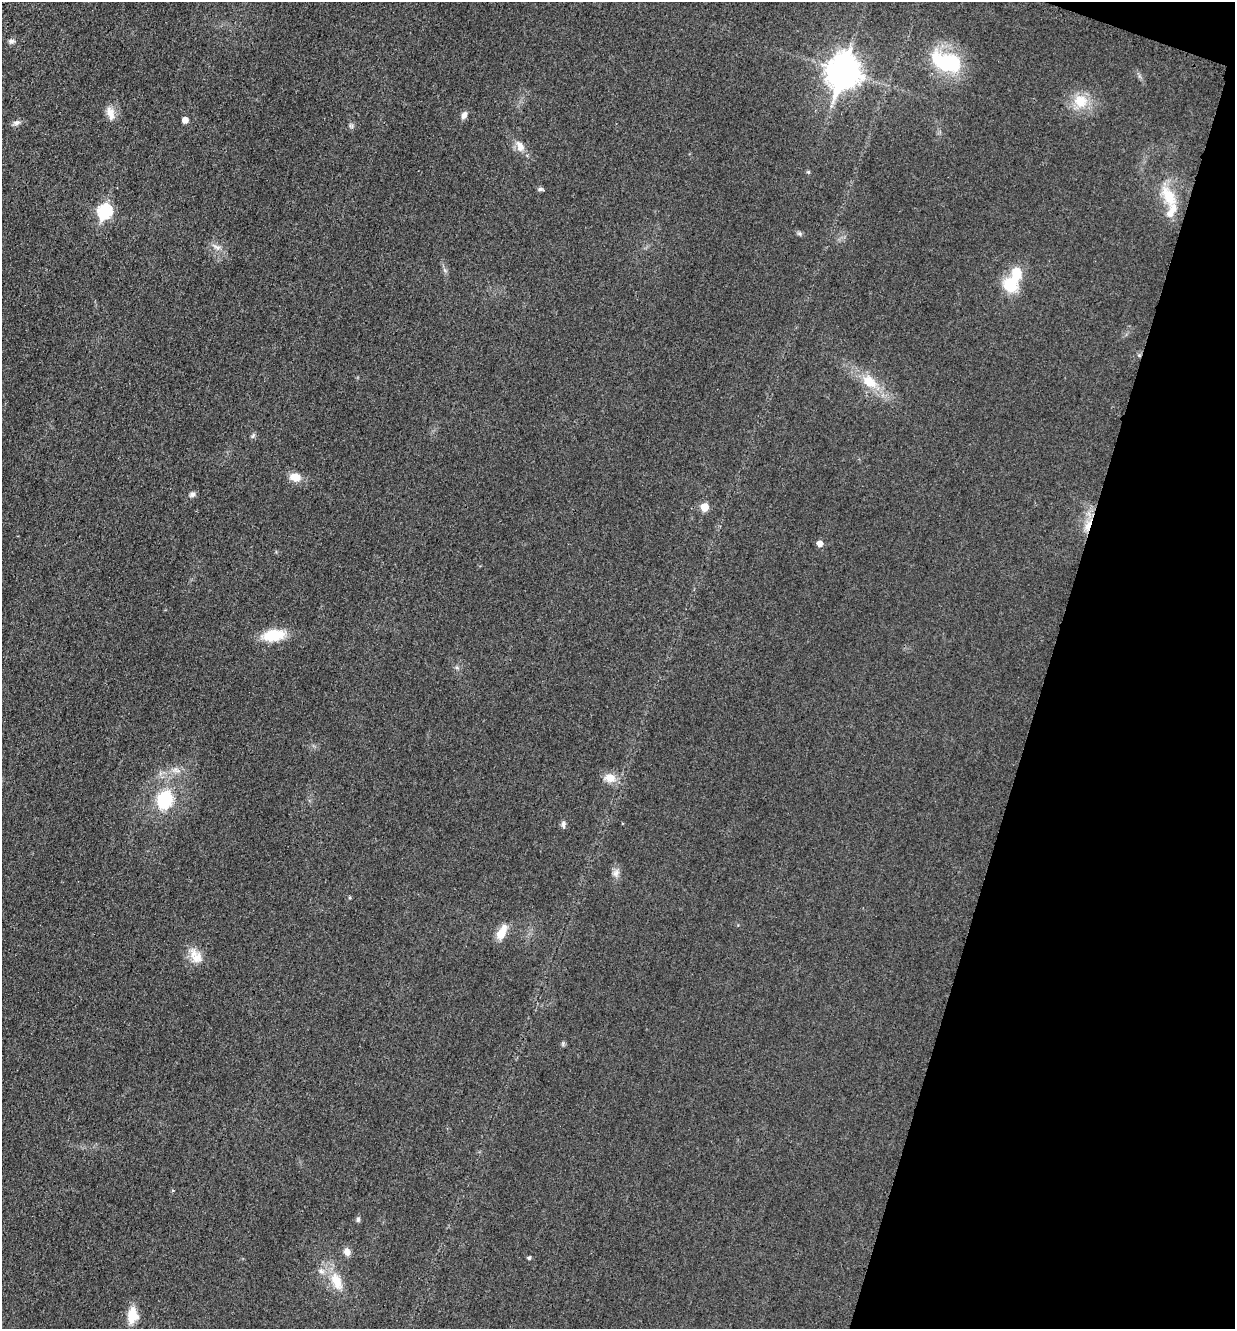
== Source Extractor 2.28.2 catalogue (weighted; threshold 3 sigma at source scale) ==
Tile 8 of 4 x 4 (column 4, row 2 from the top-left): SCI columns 3976-5208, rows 2676-4002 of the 5358 x 5347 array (HDU 1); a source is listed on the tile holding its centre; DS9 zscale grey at full resolution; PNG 1237 x 1331 px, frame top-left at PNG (2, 2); no overlay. Shown black and unused: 15% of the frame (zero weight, under 3 of 4 exposures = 2% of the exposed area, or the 3 px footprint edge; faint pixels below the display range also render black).
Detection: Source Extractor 2.28.2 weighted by HDU 2 'WHT'; one run over the whole footprint, this tile lists its part. Background 0.0415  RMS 0.0062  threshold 0.0281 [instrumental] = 3 sigma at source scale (4.5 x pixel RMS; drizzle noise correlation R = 1.50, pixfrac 1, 0.05/0.05 arcsec/px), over >= 5 px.
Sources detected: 38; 1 inside a brighter object's white glare — not listed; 2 inside a brighter listed object's ellipse — not listed separately; the other 35 listed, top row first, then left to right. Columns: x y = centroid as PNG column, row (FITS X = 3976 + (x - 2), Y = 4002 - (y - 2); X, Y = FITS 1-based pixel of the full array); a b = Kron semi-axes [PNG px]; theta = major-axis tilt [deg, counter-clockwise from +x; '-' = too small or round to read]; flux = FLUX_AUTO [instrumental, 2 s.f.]
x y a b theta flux
12 41 8 5 -1 1.7
946 62 40 21 -17 49
844 71 12 10 72 1000
1080 101 20 18 -8 14
110 113 20 9 -73 5.5
464 115 9 6 63 3.1
185 120 5 5 - 4.7
17 123 10 7 12 2.3
520 146 15 9 -64 5.1
808 172 5 4 - 0.84
540 189 7 6 - 1.2
1169 196 31 15 -58 18
105 211 7 6 - 80
799 233 6 5 - 1.2
217 247 11 4 -29 2.2
1011 284 15 15 - 21
870 382 23 14 -41 14
253 436 8 3 45 0.93
295 477 14 10 -11 6.9
192 494 9 6 22 1.8
704 507 6 5 - 12
1088 525 18 7 67 6.7
820 543 6 5 - 3.9
273 635 20 11 8 21
610 778 15 10 -11 7.3
165 799 19 15 71 31
563 824 9 6 89 1.9
616 873 10 8 50 2.9
502 932 19 9 61 8.2
196 956 23 13 -54 8.8
358 1219 7 5 88 1.3
347 1252 10 8 -68 3.6
529 1258 4 4 - 1.1
336 1281 27 14 -64 14
132 1315 14 10 -90 15
Overlapping masked pixels (flux is a lower limit): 1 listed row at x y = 1088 525